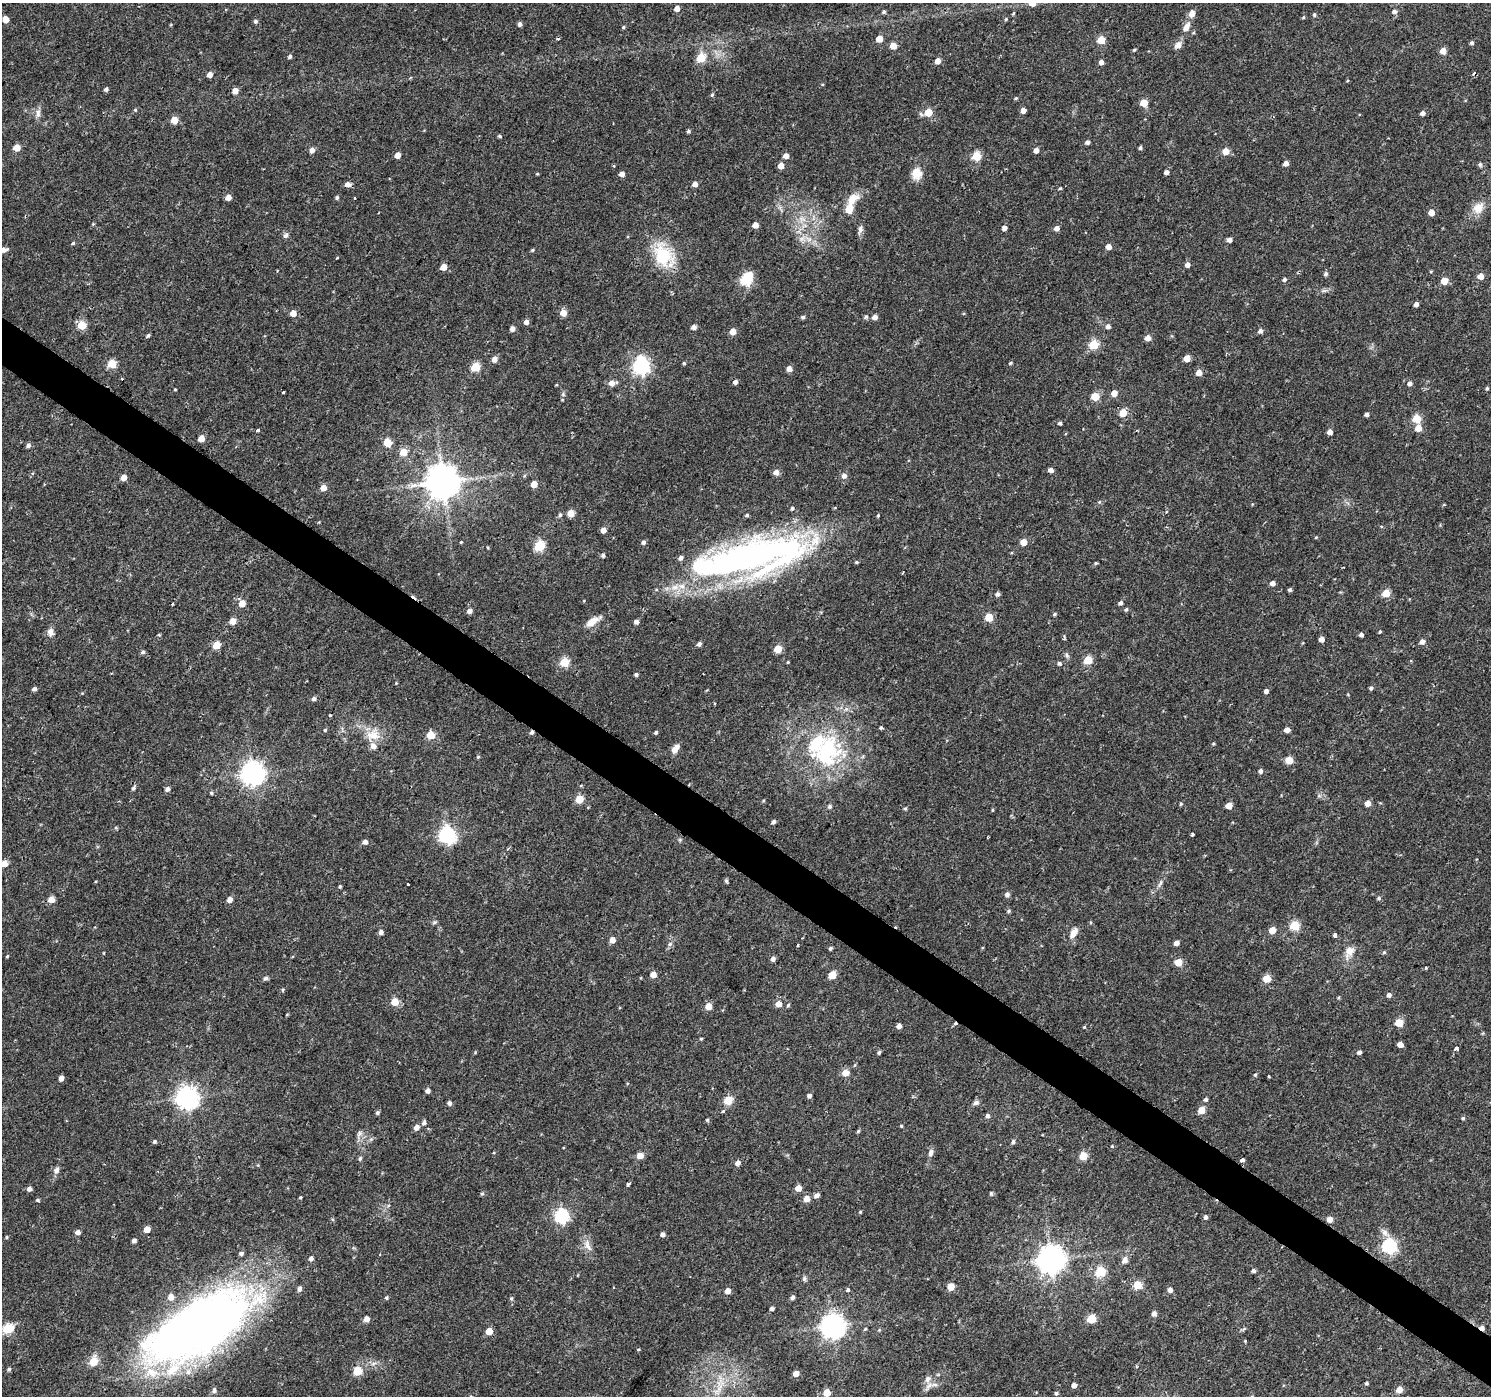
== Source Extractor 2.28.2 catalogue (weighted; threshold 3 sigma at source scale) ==
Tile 6 of 4 x 4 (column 2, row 2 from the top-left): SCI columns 1489-2977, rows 2971-4364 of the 5961 x 6007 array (HDU 1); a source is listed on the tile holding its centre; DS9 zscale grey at full resolution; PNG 1493 x 1398 px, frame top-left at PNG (2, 3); no overlay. Shown black and unused: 3% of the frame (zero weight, under 2 of 3 exposures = <1% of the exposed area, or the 3 px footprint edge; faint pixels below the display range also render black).
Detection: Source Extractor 2.28.2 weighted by HDU 2 'WHT'; one run over the whole footprint, this tile lists its part. Background 0.0257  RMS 0.0035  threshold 0.0158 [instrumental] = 3 sigma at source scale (4.5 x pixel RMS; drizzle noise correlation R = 1.50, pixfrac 1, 0.0396/0.0396 arcsec/px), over >= 5 px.
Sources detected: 382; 2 inside a brighter object's white glare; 7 cosmic-ray / hot-pixel residue — not listed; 10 inside a brighter listed object's ellipse — not listed separately; the other 363 listed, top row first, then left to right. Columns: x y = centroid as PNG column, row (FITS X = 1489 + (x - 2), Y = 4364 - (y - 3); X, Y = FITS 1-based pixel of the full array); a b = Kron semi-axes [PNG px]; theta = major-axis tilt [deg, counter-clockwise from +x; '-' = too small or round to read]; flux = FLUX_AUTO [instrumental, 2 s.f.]
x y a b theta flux
1032 3 5 5 - 4.2
677 9 5 4 - 2.5
884 12 5 4 - 0.58
1394 12 5 5 - 1.2
1013 13 5 3 - 0.34
1192 14 9 7 73 1.9
1314 14 5 4 - 0.57
1303 17 5 4 - 0.39
6 19 5 4 - 3.5
1006 19 4 4 - 0.41
255 21 5 5 - 0.76
519 24 5 4 - 1
623 27 5 4 - 0.46
1186 27 11 6 60 2.6
879 39 5 4 - 5.2
1101 40 5 5 - 9.7
1472 43 4 4 - 0.75
1178 45 9 7 43 1.9
893 46 5 5 - 4.8
1134 50 4 3 - 0.43
1443 51 5 5 - 3.9
290 56 5 4 - 0.71
701 58 5 5 - 14
938 61 5 4 - 2.8
1101 62 4 4 - 1.6
210 75 5 4 - 2
106 89 4 4 - 0.9
235 91 5 4 - 3.1
712 95 5 4 - 0.45
1016 98 4 3 - 0.37
1144 103 5 5 - 6.6
135 110 5 4 - 0.39
1023 110 4 4 - 2.4
928 112 5 5 - 8.4
38 113 13 6 86 1.6
1422 113 5 4 - 1.4
174 120 5 5 - 7.1
688 131 4 4 - 0.65
499 136 5 4 - 0.5
1087 142 4 4 - 1
17 148 5 4 - 5
1140 148 5 4 - 0.57
312 150 6 5 - 1.6
1036 150 5 4 - 2.2
1226 151 5 5 - 6.3
397 155 5 4 - 2.9
786 156 4 4 - 2.7
976 156 5 5 - 16
1286 163 5 4 - 1.9
1480 164 6 5 - 0.57
614 166 3 3 - 0.41
781 166 5 5 - 2.5
1166 172 4 4 - 1.4
537 174 5 3 - 0.31
622 174 5 4 - 1.9
917 174 15 12 87 4.1
348 184 5 5 - 2.2
695 184 5 4 - 2.2
1060 188 4 3 - 0.43
228 197 5 4 - 2.5
337 197 5 4 - 0.62
355 198 2 2 - 0.37
852 199 20 11 41 4.5
1478 208 17 13 50 4.4
1431 212 5 4 - 3.9
802 219 10 6 -1 1.8
755 225 5 4 - 3
1005 228 4 4 - 1.5
1057 228 5 4 - 1.7
860 229 13 6 77 1.3
286 235 8 6 41 0.93
809 239 10 5 -25 1.8
1229 240 5 4 - 1.4
73 243 4 4 - 0.47
1109 247 5 4 - 2.5
4 250 7 5 8 1.8
532 250 4 4 - 0.41
663 255 36 23 -58 15
337 258 3 2 - 0.34
1187 265 5 5 - 1.6
444 267 5 4 - 4.1
1431 271 4 3 - 0.31
750 274 5 5 - 2.3
1326 274 5 4 - 0.8
1481 276 5 5 - 3.2
1284 279 5 4 - 0.84
746 280 6 5 - 33
1444 281 5 5 - 6.7
1416 304 4 4 - 1.5
293 313 5 4 - 4.1
563 313 5 5 - 4.2
803 317 5 4 - 0.67
866 317 5 5 - 0.64
875 317 5 4 - 1.9
526 322 4 4 - 1.8
82 325 5 5 - 12
1108 326 5 5 - 1.2
694 327 5 4 - 1.7
512 328 5 4 - 1.7
733 331 5 4 - 4.2
1260 331 5 5 - 1.2
148 336 4 3 - 0.64
1148 338 5 4 - 3.1
1094 345 5 5 - 18
1187 358 5 4 - 4.3
494 359 7 6 - 1.7
684 363 4 4 - 0.46
1010 363 5 4 - 0.42
112 364 5 5 - 12
641 366 7 6 - 110
475 367 5 5 - 13
789 369 5 5 - 2.5
1199 373 5 5 - 3.4
735 382 4 4 - 1.5
612 383 7 5 5 2.6
1410 383 5 5 - 1.2
1487 388 4 3 - 0.53
175 389 3 3 - 0.29
283 392 3 3 - 2.9
1114 393 5 5 - 3.6
563 394 6 5 - 0.58
1095 397 5 5 - 9.7
1123 413 5 5 - 7.2
1367 414 4 4 - 1.1
1416 419 5 5 - 13
1060 423 4 4 - 0.73
1418 428 5 5 - 4.1
258 430 3 3 - 0.81
1330 432 4 4 - 2.3
201 438 5 4 - 4.4
388 443 5 5 - 13
28 445 5 4 - 1.1
403 452 5 5 - 6.4
1051 470 4 4 - 2
776 472 5 5 - 2.2
844 476 7 6 - 1.5
124 478 5 4 - 3
443 482 9 9 - 780
534 484 5 4 - 4.9
323 488 5 4 - 3.9
1099 502 5 5 - 0.48
792 508 5 5 - 0.66
1167 512 5 4 - 0.5
571 513 5 5 - 5.7
560 515 5 4 - 0.64
747 515 5 4 - 0.54
878 515 5 3 - 0.35
603 530 4 4 - 2.5
1316 537 5 3 - 0.28
461 542 4 3 - 0.31
643 542 5 5 - 0.96
1024 542 5 4 - 4.9
540 546 5 5 - 26
603 555 5 5 - 0.8
750 556 117 39 15 140
856 562 4 3 - 0.46
1096 563 4 4 - 0.41
1272 583 5 4 - 1.8
1290 590 4 4 - 0.6
1386 593 5 5 - 9.3
998 594 5 4 - 1
242 603 5 5 - 4.1
1120 603 5 4 - 0.97
172 604 3 3 - 1.1
1126 609 5 4 - 0.53
470 611 5 5 - 1.9
1054 614 5 3 - 0.53
989 617 5 5 - 9.2
233 621 5 5 - 3.9
636 621 5 5 - 1.2
592 622 18 7 34 4
50 632 10 8 -82 1.9
1380 632 5 3 - 0.35
159 635 5 3 - 0.32
1361 635 4 4 - 1.1
1321 639 4 4 - 2.3
1422 641 5 5 - 2
699 644 5 4 - 1
217 645 5 5 - 8.3
778 649 5 5 - 8.4
143 652 5 4 - 0.75
1067 655 7 5 -69 0.76
1088 660 5 5 - 11
564 662 5 5 - 18
1059 663 5 5 - 0.76
636 674 4 4 - 0.77
1371 688 5 4 - 0.71
34 689 4 4 - 1
1266 691 4 4 - 1.3
314 699 5 5 - 1
846 709 5 5 - 0.8
330 715 3 3 - 1.6
881 728 4 3 - 0.82
325 730 4 4 - 0.42
1287 730 4 4 - 2.2
656 732 4 4 - 0.68
431 735 5 5 - 11
374 736 19 16 25 5.8
1213 744 4 3 - 0.38
676 748 12 6 55 2.3
828 749 46 31 -88 35
478 757 5 4 - 0.4
1289 760 5 5 - 7.4
1260 771 5 4 - 1.1
253 774 8 7 - 270
133 788 6 5 - 0.76
167 789 5 4 - 1.4
211 793 4 4 - 0.49
579 799 5 5 - 10
1368 803 5 5 - 2.6
1181 804 5 4 - 0.43
830 806 5 5 - 0.75
1229 806 5 4 - 4.4
905 808 5 4 - 0.44
992 810 5 3 - 0.31
773 822 4 4 - 0.99
116 828 5 4 - 0.42
1192 834 3 3 - 1.6
447 835 7 6 - 110
988 838 3 2 - 0.31
680 840 6 4 -72 0.45
365 842 5 5 - 1.5
4 864 5 5 - 3.9
726 881 5 4 - 0.57
408 884 3 3 - 1.7
1160 884 12 4 62 0.99
340 886 4 3 - 0.42
1007 894 6 5 - 1.2
1379 898 5 4 - 0.58
51 900 5 5 - 4.2
230 900 5 5 - 2
1009 911 5 4 - 0.57
435 922 6 4 70 0.5
1294 925 5 5 - 19
1272 930 5 4 - 5.5
381 932 5 4 - 1.2
1073 933 15 8 59 2.9
1335 935 4 3 - 2.1
612 940 5 5 - 2.9
1176 943 4 4 - 1.8
670 944 7 4 45 0.76
798 945 3 3 - 0.42
830 948 5 4 - 0.55
1349 951 15 9 68 3.8
1384 952 4 4 - 0.51
104 953 4 3 - 0.23
7 956 4 3 - 0.34
773 959 4 4 - 1.5
1178 962 5 5 - 7.7
1426 968 4 4 - 0.31
653 974 5 4 - 3
832 975 5 5 - 7.8
265 978 5 5 - 0.93
1267 978 5 5 - 8.4
283 990 5 4 - 0.45
1389 995 5 5 - 1.2
1339 997 5 3 - 0.36
395 1002 5 5 - 8.6
778 1004 5 5 - 3.5
788 1005 5 4 - 0.45
708 1006 5 5 - 4.2
287 1015 4 3 - 0.32
1399 1023 5 5 - 10
899 1026 4 4 - 1.9
1084 1027 4 4 - 0.33
701 1039 4 3 - 0.35
1400 1044 4 4 - 3
1456 1048 3 3 - 11
879 1052 4 3 - 0.63
1359 1052 4 4 - 1.1
845 1073 5 5 - 4.4
1255 1075 5 4 - 0.53
1269 1077 3 2 - 0.54
61 1078 4 4 - 2.1
428 1091 4 4 - 1.6
809 1096 4 4 - 1.1
187 1098 7 7 - 240
1205 1099 5 4 - 0.77
728 1100 5 5 - 13
449 1103 4 4 - 1
976 1103 8 6 18 0.99
1201 1110 5 5 - 6.5
723 1111 4 3 - 0.82
377 1113 5 4 - 0.69
987 1116 5 5 - 0.92
1463 1118 5 4 - 0.45
707 1120 5 4 - 0.43
424 1123 6 5 - 1.1
901 1126 4 3 - 0.35
416 1127 5 5 - 2.4
858 1131 5 4 - 0.44
360 1133 10 6 46 1.2
154 1141 4 4 - 0.61
1013 1142 6 4 89 0.74
1112 1146 4 4 - 0.31
931 1153 11 6 74 1.3
640 1155 5 4 - 4.3
1083 1156 5 5 - 10
360 1158 6 5 - 0.68
1242 1160 4 4 - 1.8
737 1163 5 5 - 1.8
56 1170 8 6 65 1.4
628 1184 5 3 - 0.68
798 1188 5 4 - 3.8
29 1189 4 4 - 1.5
991 1193 5 4 - 0.49
482 1194 6 4 0 0.46
816 1195 6 5 - 1.3
300 1197 4 3 - 0.39
806 1199 5 5 - 3.6
38 1200 5 4 - 0.49
860 1212 4 3 - 0.36
562 1216 6 6 - 63
1205 1217 4 4 - 1.1
1330 1219 5 5 - 2.7
147 1229 5 4 - 4
78 1232 5 4 - 1.7
1385 1233 13 7 -42 1.9
662 1234 4 4 - 1.5
7 1237 4 4 - 0.37
134 1241 4 4 - 1.2
588 1245 19 8 -70 2.8
1389 1246 6 6 - 67
241 1253 5 4 - 0.89
311 1258 5 4 - 1.2
1051 1260 8 8 - 440
1125 1260 8 7 - 1.8
1253 1271 5 4 - 0.85
1100 1272 5 5 - 20
804 1279 7 5 -71 0.67
1137 1285 5 5 - 11
951 1287 5 5 - 6.1
848 1290 4 4 - 0.7
1170 1290 5 5 - 1.4
727 1291 4 4 - 3
792 1297 5 4 - 0.96
386 1298 4 4 - 0.53
511 1298 6 5 - 0.59
772 1309 4 3 - 1
1154 1314 5 4 - 1.7
366 1319 5 4 - 2.5
1091 1319 5 5 - 12
833 1326 8 8 - 300
198 1328 124 49 32 270
1482 1328 5 4 - 2
7 1329 5 5 - 23
865 1329 5 3 - 0.37
879 1330 5 4 - 0.38
489 1331 5 4 - 5.7
1245 1341 4 3 - 0.32
638 1349 4 3 - 0.31
93 1362 6 5 - 9.2
9 1369 5 4 - 0.59
357 1371 5 5 - 14
796 1373 5 4 - 3.2
1366 1383 4 3 - 0.58
1074 1385 4 4 - 1.9
928 1386 16 6 53 1.8
718 1389 24 6 61 4
214 1390 7 5 81 0.85
1399 1390 5 5 - 3.6
827 1393 5 5 - 7.6
1056 1393 4 4 - 0.6
Overlapping masked pixels (flux is a lower limit): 1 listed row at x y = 1482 1328
Isophote crosses this tile's border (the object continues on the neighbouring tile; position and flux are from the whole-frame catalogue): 4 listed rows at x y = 1032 3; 4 250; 4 864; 198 1328